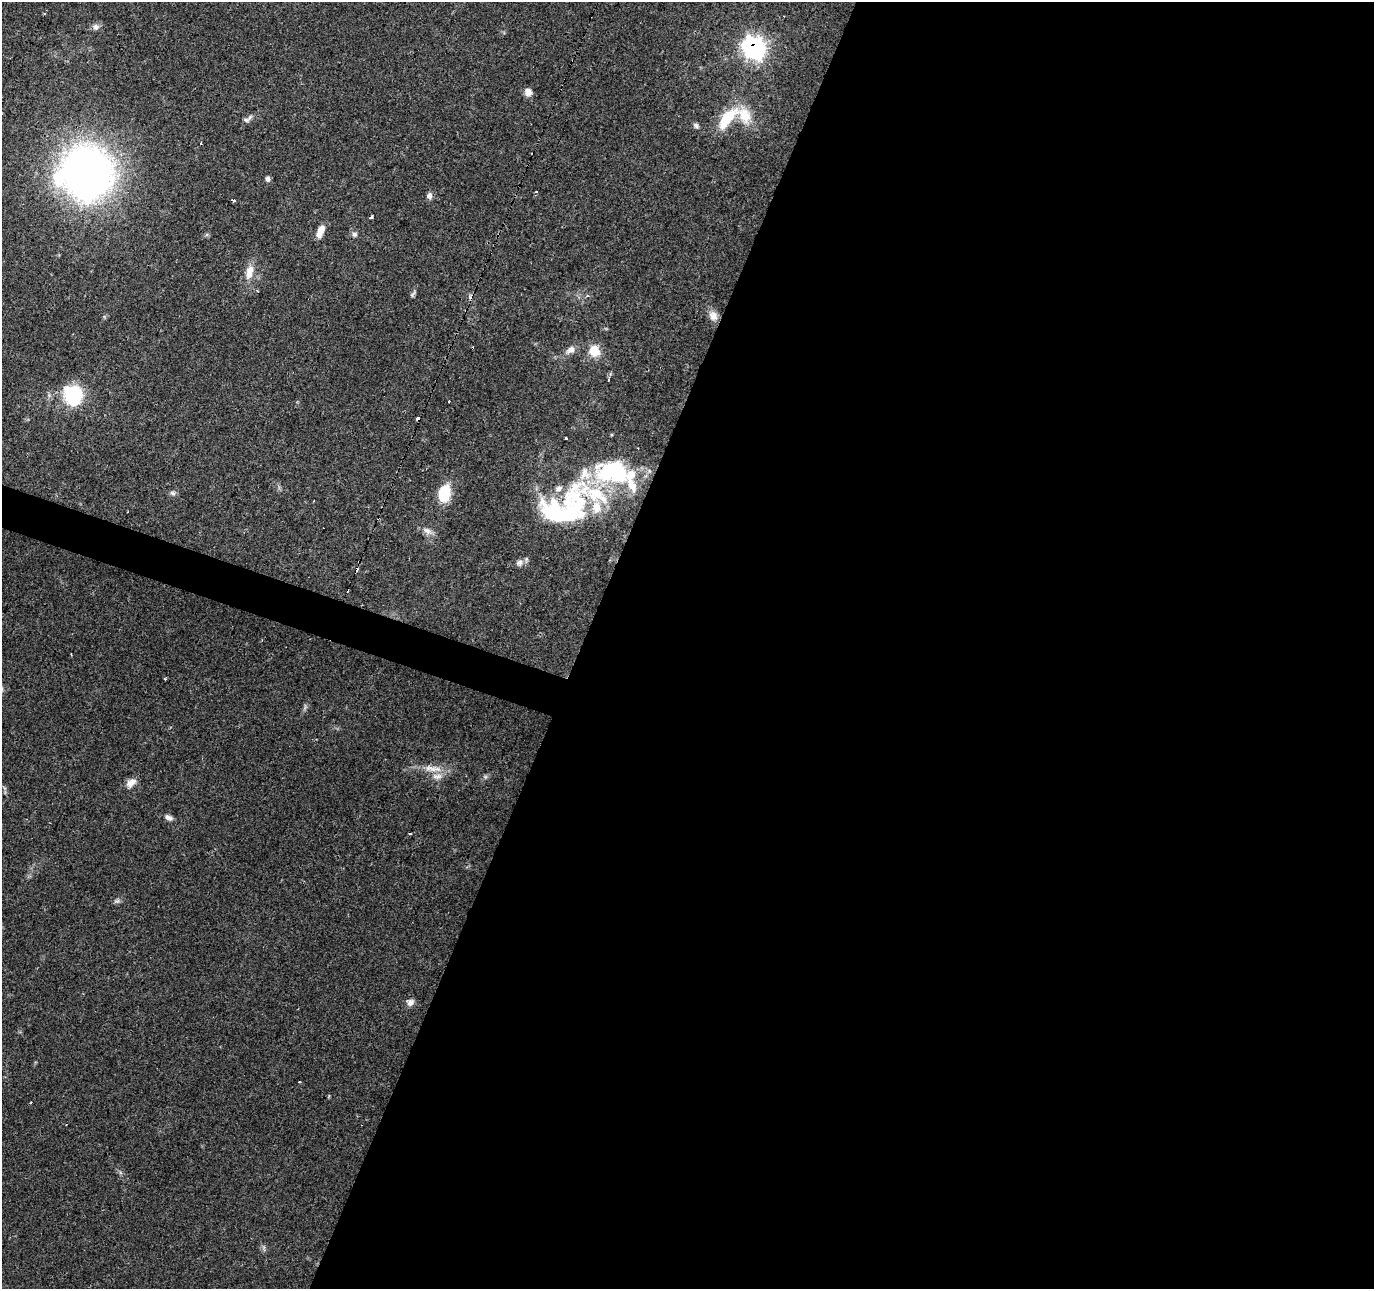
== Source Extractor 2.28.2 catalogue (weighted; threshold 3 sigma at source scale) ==
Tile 12 of 4 x 4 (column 4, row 3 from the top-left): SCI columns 4122-5493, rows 1564-2850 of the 5493 x 5634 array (HDU 1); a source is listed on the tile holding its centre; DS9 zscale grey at full resolution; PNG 1376 x 1291 px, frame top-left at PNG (2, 2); no overlay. Shown black and unused: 59% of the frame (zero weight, under 2 of 3 exposures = <1% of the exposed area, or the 3 px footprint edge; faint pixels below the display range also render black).
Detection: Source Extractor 2.28.2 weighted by HDU 2 'WHT'; one run over the whole footprint, this tile lists its part. Background 0.0634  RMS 0.0049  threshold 0.022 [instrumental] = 3 sigma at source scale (4.5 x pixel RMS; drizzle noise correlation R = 1.50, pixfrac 1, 0.0396/0.0396 arcsec/px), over >= 5 px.
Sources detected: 58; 1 too faint to see at this stretch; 2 inside a brighter object's white glare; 10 cosmic-ray / hot-pixel residue — not listed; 9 inside a brighter listed object's ellipse — not listed separately; the other 36 listed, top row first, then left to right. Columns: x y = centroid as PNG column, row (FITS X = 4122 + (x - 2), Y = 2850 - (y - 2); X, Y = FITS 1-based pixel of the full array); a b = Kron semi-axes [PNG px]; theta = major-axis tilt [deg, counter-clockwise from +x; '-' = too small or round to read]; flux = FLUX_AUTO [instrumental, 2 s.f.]
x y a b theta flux
44 14 3 2 - 0.79
96 27 9 8 - 2.2
754 48 10 9 - 210
528 92 8 8 - 3.6
727 118 33 13 49 19
246 120 9 6 -10 1.5
696 126 8 6 -43 1.3
201 143 3 2 - 0.66
87 172 59 55 -81 210
268 179 7 6 - 1.5
429 196 8 7 - 1.9
233 200 3 3 - 3.2
371 217 4 3 - 3.8
321 231 13 6 67 6.1
354 234 7 6 - 1.4
249 272 20 9 79 6.3
413 294 11 3 52 0.94
713 316 14 11 -57 3.9
571 350 14 9 31 3.4
594 351 13 12 - 8.8
74 395 13 12 - 53
419 419 4 3 - 22
565 438 3 3 - 4.4
173 493 8 6 -17 1.3
444 493 12 8 74 26
596 495 106 28 -12 60
313 501 3 2 - 0.4
428 531 13 7 -45 2.8
520 563 10 9 - 2.4
431 768 26 8 -7 6.6
485 777 6 6 - 1
131 783 14 9 45 3.7
168 818 10 6 -28 2.2
410 834 3 3 - 1.6
410 1002 10 9 - 2.4
299 1082 3 2 - 0.6
Overlapping masked pixels (flux is a lower limit): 3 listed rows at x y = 754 48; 419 419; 596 495